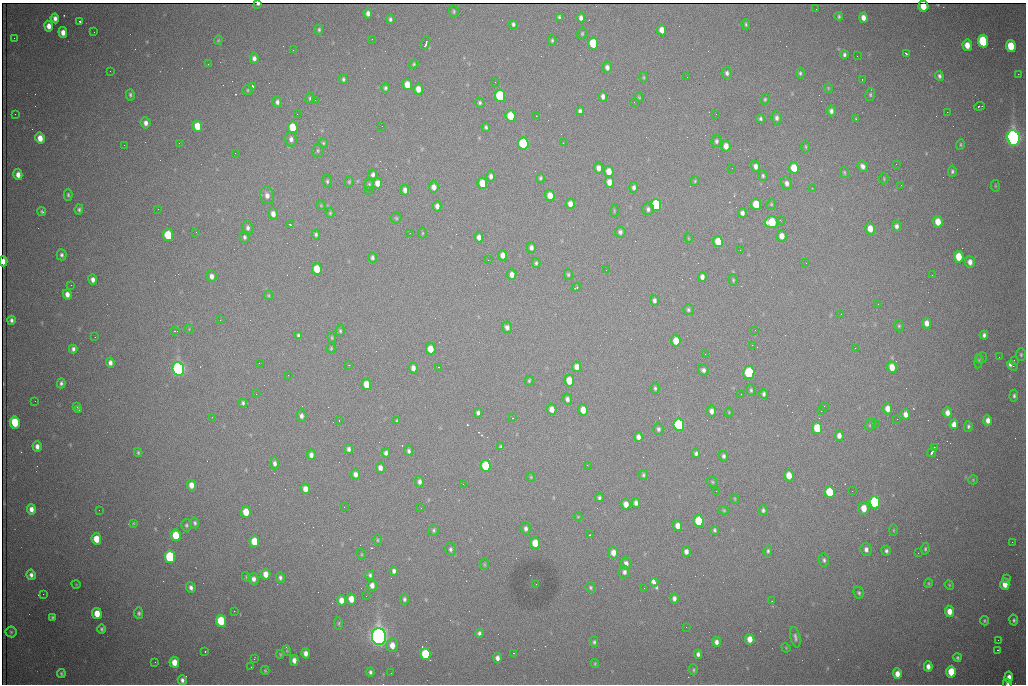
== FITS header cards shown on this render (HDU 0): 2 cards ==
NAXIS1  =                 1024 /fastest changing axis
NAXIS2  =                  682 /next to fastest changing axis

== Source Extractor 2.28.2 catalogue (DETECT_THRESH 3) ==
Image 1024 x 682 px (HDU 0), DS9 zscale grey, 1 PNG px = 1 image px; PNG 1028 x 686 px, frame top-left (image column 1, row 682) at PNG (2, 3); each listed source drawn as its Kron ellipse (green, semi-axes under 4 px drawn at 4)
Background 2110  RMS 28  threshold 83.1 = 3 sigma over >= 5 px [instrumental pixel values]
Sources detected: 414; all 414 listed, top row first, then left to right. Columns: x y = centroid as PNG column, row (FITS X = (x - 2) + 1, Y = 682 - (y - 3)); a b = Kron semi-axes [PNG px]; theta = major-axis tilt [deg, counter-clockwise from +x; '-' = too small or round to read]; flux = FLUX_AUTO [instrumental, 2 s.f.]
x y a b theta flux
258 4 3 3 - 3.2e+03
923 6 5 5 - 3.9e+04
816 9 2 2 - 1.1e+03
454 11 6 5 - 2.7e+03
368 13 5 4 - 8.2e+03
839 16 4 3 - 2.7e+03
559 17 4 3 - 3.3e+03
55 18 5 4 - 7.8e+03
581 18 5 4 - 7.7e+03
863 18 5 4 - 1.1e+04
390 19 4 3 - 4.0e+03
80 21 3 2 - 4.5e+03
513 24 4 3 - 4.0e+03
746 24 5 3 - 2.4e+03
49 26 5 4 - 1.2e+04
319 30 5 4 - 2.9e+03
662 30 5 4 - 1.7e+04
63 32 5 4 - 1.3e+04
94 32 2 2 - 1.3e+03
582 34 6 4 75 2.7e+03
14 38 2 2 - 1.5e+03
372 39 2 2 - 1.1e+03
218 40 5 3 - 2.1e+03
552 40 5 4 - 2.9e+03
983 41 6 5 - 1.3e+05
426 43 7 3 74 9.6e+03
593 43 6 5 - 9.8e+04
967 45 5 4 - 2.0e+04
1011 46 6 5 - 5.7e+04
293 50 2 2 - 8.7e+02
906 53 4 2 - 3.7e+03
844 55 4 3 - 4.1e+03
857 56 2 2 - 2.1e+03
254 58 5 4 - 6.8e+03
208 64 2 2 - 3.0e+03
414 64 5 4 - 2.2e+03
607 67 6 5 - 7.6e+03
110 71 2 2 - 8.1e+02
727 73 6 5 - 5.0e+03
800 73 5 4 - 3.2e+03
1018 74 2 2 - 1.5e+04
939 76 5 4 - 4.5e+03
644 77 5 3 - 2.3e+03
687 77 2 2 - 9.3e+02
343 79 5 4 - 3.5e+03
862 79 3 2 - 3.8e+03
495 82 2 2 - 8.9e+02
407 84 5 4 - 2.8e+04
252 86 3 3 - 1.1e+05
385 88 5 4 - 4.0e+03
828 88 5 4 - 2.1e+03
418 89 5 4 - 1.5e+04
248 90 5 4 - 2.4e+03
130 95 5 4 - 3.7e+03
870 95 6 5 - 3.4e+03
500 96 6 5 - 1.9e+05
603 96 5 4 - 6.8e+03
639 97 5 3 - 2.3e+03
310 98 6 4 80 3.4e+03
765 99 5 4 - 2.6e+03
315 100 2 2 - 1.3e+03
277 102 5 4 - 5.9e+03
634 102 2 2 - 9.2e+02
480 103 5 4 - 3.5e+03
980 106 5 2 - 2.4e+03
580 111 4 4 - 4.7e+03
831 111 5 4 - 6.5e+03
947 112 2 2 - 3.0e+03
15 114 2 2 - 8.3e+02
297 114 2 2 - 2.4e+03
716 114 2 2 - 7.9e+02
510 116 6 5 - 6.2e+04
536 116 2 2 - 8.6e+02
777 118 6 5 - 5.9e+03
760 119 4 3 - 3.6e+03
856 119 3 3 - 1.7e+03
146 123 5 5 - 8.8e+03
197 126 6 5 - 3.6e+04
382 126 3 2 - 1.5e+03
486 127 4 3 - 3.4e+03
293 128 6 5 - 8.2e+04
40 138 5 4 - 2.0e+04
1013 138 8 6 -82 1.3e+06
291 139 7 6 - 8.1e+03
716 141 6 5 - 4.5e+03
179 143 3 2 - 4.1e+03
323 143 4 4 - 2.5e+03
563 143 2 2 - 9.6e+02
523 144 6 5 - 2.4e+05
124 145 3 2 - 1.9e+03
960 145 5 3 - 2.2e+03
726 146 5 4 - 1.4e+04
806 147 6 3 -89 2.3e+03
318 151 6 5 - 3.3e+03
235 153 2 2 - 1.3e+03
896 164 3 2 - 1.3e+03
755 166 5 4 - 8.5e+03
862 166 6 5 - 7.6e+03
599 168 5 4 - 9.9e+03
732 168 2 2 - 7.0e+02
794 168 6 5 - 3.9e+04
609 171 5 4 - 2.2e+04
952 171 5 4 - 3.6e+03
844 172 6 4 -75 2.6e+03
373 174 5 4 - 5.1e+03
18 175 5 4 - 1.3e+04
491 176 5 4 - 6.8e+03
763 176 5 4 - 3.4e+03
540 178 4 4 - 3.2e+03
884 179 5 4 - 2.3e+03
327 181 6 4 -81 3.3e+03
695 181 5 4 - 2.2e+03
349 182 5 4 - 2.5e+03
609 182 5 4 - 1.5e+04
378 183 5 4 - 1.8e+04
482 183 6 5 - 3.6e+04
787 183 7 5 -73 8.4e+03
369 185 6 5 - 3.3e+03
901 185 2 2 - 1.7e+03
995 186 6 3 -82 1.9e+03
434 187 5 5 - 1.1e+04
634 187 5 4 - 5.3e+03
812 188 3 2 - 3.5e+03
368 190 2 2 - 8.6e+03
405 190 5 4 - 8.9e+03
68 195 6 4 90 3.1e+03
267 195 9 6 -79 1.0e+04
550 195 5 4 - 2.3e+04
570 204 5 4 - 1.4e+04
756 204 6 5 - 4.4e+04
771 204 5 4 - 2.5e+03
321 205 4 4 - 1.8e+03
656 205 6 5 - 2.2e+05
437 206 5 4 - 8.8e+03
79 209 5 4 - 3.6e+03
158 209 2 2 - 8.2e+02
648 209 6 5 - 5.0e+03
614 211 6 3 89 1.8e+03
42 212 4 4 - 2.7e+03
330 213 5 4 - 2.6e+03
742 213 5 4 - 6.4e+03
273 214 6 5 - 9.6e+03
396 218 5 5 - 2.8e+03
780 220 3 2 - 2.5e+03
772 222 6 6 - 8.2e+04
938 222 6 5 - 2.7e+04
290 224 3 3 - 7.7e+03
896 226 5 4 - 6.3e+03
248 228 7 5 -83 5.2e+03
870 229 6 4 -75 2.3e+04
196 232 2 2 - 9.1e+02
620 232 5 5 - 5.5e+03
410 233 2 2 - 7.7e+02
423 233 5 3 - 2.1e+03
316 234 5 4 - 3.6e+03
168 235 6 5 - 8.3e+04
782 236 5 5 - 1.5e+04
244 237 6 5 - 3.9e+03
479 237 5 4 - 1.1e+04
688 238 5 3 - 1.5e+03
718 241 5 5 - 3.9e+04
531 248 5 4 - 6.3e+03
740 250 2 2 - 1.1e+03
61 255 5 5 - 4.3e+03
503 255 5 4 - 1.0e+04
959 257 6 5 - 4.0e+04
372 258 5 4 - 4.5e+03
488 260 3 2 - 2.2e+03
3 261 5 3 - 1.4e+04
970 262 6 5 - 1.0e+04
536 263 5 4 - 3.4e+03
806 263 2 2 - 1.1e+03
317 269 6 5 - 4.4e+04
606 270 2 2 - 1.1e+03
568 274 6 4 -74 2.8e+03
512 275 5 4 - 1.0e+04
932 275 2 2 - 1.1e+03
212 276 5 5 - 8.1e+03
702 277 5 4 - 7.6e+03
93 279 5 4 - 7.9e+03
733 280 6 4 -89 2.5e+03
71 285 2 2 - 7.0e+03
576 288 4 3 - 2.6e+03
67 294 5 4 - 1.1e+04
268 295 5 4 - 2.2e+03
654 300 5 4 - 5.6e+03
878 304 2 2 - 1.3e+03
688 310 5 5 - 3.5e+03
841 314 2 2 - 2.6e+03
11 320 4 4 - 5.2e+03
220 320 2 2 - 1.1e+03
927 323 5 4 - 1.3e+04
899 326 5 4 - 2.7e+03
507 327 6 5 - 7.2e+03
189 329 4 4 - 1.7e+03
755 330 2 2 - 1.4e+03
175 331 4 2 - 2.3e+03
340 331 6 4 -86 3.2e+03
298 335 4 3 - 3.9e+03
984 335 4 4 - 5.0e+03
95 337 2 2 - 1.0e+03
332 337 5 4 - 2.5e+03
676 341 5 5 - 3.0e+04
752 345 2 2 - 4.4e+03
331 348 5 4 - 2.2e+03
855 348 2 2 - 7.7e+02
73 349 4 4 - 5.0e+03
431 349 6 5 - 2.8e+04
705 354 2 2 - 7.6e+02
1021 355 6 5 - 3.5e+03
999 357 2 2 - 8.5e+02
981 358 6 5 - 2.5e+03
1014 360 3 2 - 2.5e+03
979 361 7 4 82 2.7e+03
110 363 5 4 - 7.2e+03
259 363 3 2 - 1.8e+03
349 365 2 2 - 9.3e+02
1012 366 5 3 - 2.4e+04
438 367 3 2 - 9.3e+02
577 367 5 4 - 1.4e+04
892 367 6 5 - 2.3e+04
413 368 5 4 - 9.7e+03
178 369 7 5 -81 9.5e+05
703 370 5 5 - 5.7e+03
749 372 6 5 - 1.5e+05
288 375 2 2 - 1.5e+03
529 381 5 3 - 2.8e+03
569 381 6 5 - 3.7e+04
61 383 5 4 - 4.3e+03
366 384 5 5 - 3.3e+04
655 388 5 3 - 3.4e+03
751 390 6 4 -89 3.5e+03
256 394 2 2 - 1.7e+03
741 394 2 2 - 9.1e+02
764 394 4 3 - 4.3e+03
1014 396 6 4 86 4.0e+03
567 399 6 4 -81 6.1e+03
35 401 3 2 - 1.4e+03
243 403 4 3 - 3.6e+03
76 406 4 2 - 2.5e+03
824 406 2 2 - 8.6e+02
79 409 3 2 - 1.9e+03
552 409 5 5 - 1.4e+04
888 409 6 4 -88 1.5e+04
583 410 5 4 - 2.4e+04
712 411 5 4 - 9.4e+03
821 411 2 2 - 8.7e+02
729 412 4 4 - 1.6e+03
478 413 5 4 - 5.2e+03
947 413 5 4 - 1.2e+04
905 414 5 4 - 1.1e+04
301 416 6 5 - 6.5e+03
212 417 2 2 - 7.9e+02
513 418 3 3 - 1.6e+03
897 419 2 2 - 1.0e+03
988 420 5 4 - 1.1e+04
339 421 2 2 - 1.8e+03
397 421 4 3 - 2.5e+03
15 422 6 5 - 8.2e+04
875 423 3 2 - 1.9e+03
954 424 4 4 - 2.1e+04
679 425 6 5 - 4.3e+05
870 425 6 5 - 3.1e+03
968 426 5 4 - 3.6e+03
817 428 6 5 - 7.2e+04
658 429 6 5 - 4.2e+03
839 436 5 4 - 1.0e+04
638 437 5 4 - 8.9e+03
37 446 5 4 - 9.1e+03
501 446 4 4 - 2.6e+03
934 447 3 3 - 2.4e+03
349 449 5 4 - 6.0e+03
409 451 5 4 - 4.8e+03
138 452 4 3 - 2.4e+03
932 452 4 3 - 5.9e+03
386 453 4 4 - 6.3e+03
696 453 4 4 - 4.3e+03
311 455 5 4 - 8.0e+03
723 456 5 4 - 4.1e+03
275 463 6 4 -88 5.8e+03
587 465 2 2 - 5.9e+03
486 466 6 5 - 9.8e+04
380 468 5 4 - 8.2e+03
355 474 5 4 - 9.0e+03
643 475 5 4 - 3.1e+03
789 475 6 4 -78 2.5e+04
531 477 4 4 - 2.0e+03
973 480 5 4 - 2.1e+03
419 482 5 4 - 6.1e+03
712 482 6 4 -24 2.5e+03
463 484 3 2 - 1.3e+03
191 485 5 4 - 1.4e+04
305 489 5 4 - 1.3e+04
716 491 2 2 - 2.0e+03
852 491 2 2 - 1.4e+03
830 492 6 5 - 8.8e+04
599 498 4 3 - 3.9e+03
735 499 5 3 - 1.6e+03
875 502 6 5 - 3.3e+05
636 503 5 4 - 6.8e+03
626 504 5 4 - 1.5e+04
344 507 2 2 - 4.1e+03
421 508 3 3 - 8.5e+02
864 508 6 5 - 2.6e+04
31 509 5 4 - 1.1e+04
99 510 2 2 - 8.6e+02
724 510 5 4 - 2.1e+03
763 510 5 4 - 3.9e+03
246 512 6 5 - 3.5e+04
578 517 4 4 - 1.7e+03
699 521 6 5 - 1.1e+05
133 523 3 3 - 1.7e+03
195 523 5 4 - 4.0e+03
186 525 6 5 - 3.6e+03
678 526 5 4 - 1.4e+04
526 528 6 4 -88 6.0e+03
434 530 6 5 - 3.2e+03
714 530 4 3 - 2.9e+03
894 530 5 3 - 2.1e+03
176 535 6 5 - 5.1e+04
590 535 4 2 - 2.0e+03
96 539 6 5 - 3.2e+04
377 540 5 3 - 2.1e+03
254 541 6 5 - 4.3e+04
1012 542 2 2 - 9.2e+02
535 543 6 5 - 3.2e+04
451 549 7 5 -77 4.6e+03
866 549 6 5 - 7.8e+03
925 549 6 4 81 3.0e+03
768 551 5 4 - 3.3e+03
886 551 5 5 - 4.9e+03
686 552 5 4 - 8.1e+03
613 553 6 5 - 1.5e+04
918 553 2 2 - 1.1e+03
361 554 5 3 - 1.6e+03
170 557 6 5 - 2.1e+05
824 560 7 5 -81 4.4e+03
626 563 6 5 - 9.3e+03
484 564 5 5 - 2.4e+03
394 571 4 4 - 5.6e+03
624 572 6 5 - 6.1e+03
266 574 5 4 - 1.8e+04
31 575 5 4 - 7.2e+03
370 575 4 3 - 3.6e+03
246 577 5 4 - 2.3e+03
280 577 5 4 - 5.0e+03
1007 578 3 2 - 3.1e+03
254 579 5 5 - 7.6e+03
654 583 4 3 - 1.1e+05
928 583 5 4 - 2.5e+03
76 584 4 3 - 1.3e+03
536 584 2 2 - 1.1e+03
1005 584 6 4 -88 2.0e+04
372 585 5 4 - 9.9e+03
949 585 5 4 - 2.0e+03
191 587 5 4 - 6.7e+03
590 587 5 4 - 2.9e+03
644 588 2 2 - 1.1e+03
859 593 6 5 - 3.5e+03
43 594 2 2 - 9.8e+03
366 596 2 2 - 7.8e+02
674 598 5 4 - 6.2e+03
351 599 5 4 - 2.3e+04
404 599 5 4 - 4.3e+03
341 600 5 4 - 1.5e+04
772 601 2 2 - 9.9e+02
234 611 2 2 - 1.2e+03
949 611 5 4 - 1.8e+04
97 613 5 5 - 2.9e+04
139 613 5 4 - 3.9e+03
53 617 4 3 - 3.2e+03
1014 620 5 4 - 3.4e+03
221 621 6 5 - 9.0e+04
984 621 5 4 - 2.6e+03
339 623 6 3 -83 2.1e+03
686 627 2 2 - 1.0e+03
102 629 5 4 - 3.6e+03
11 632 5 5 - 2.9e+03
479 633 4 4 - 4.6e+03
379 636 8 7 - 1.8e+06
795 637 10 5 -77 5.8e+03
750 639 5 4 - 2.1e+04
998 640 2 2 - 1.2e+03
594 642 5 4 - 3.6e+03
716 642 5 4 - 7.5e+03
392 645 7 5 -88 1.8e+04
786 648 5 3 - 1.6e+03
997 650 3 2 - 1.9e+03
205 651 2 2 - 1.4e+03
287 651 5 3 - 1.8e+03
306 653 5 4 - 9.9e+03
513 653 2 2 - 1.0e+03
280 654 4 3 - 2.0e+03
425 654 6 5 - 1.2e+05
698 654 5 4 - 5.6e+03
957 657 4 3 - 3.2e+03
497 658 5 4 - 8.3e+03
254 659 3 2 - 6.2e+03
294 660 5 4 - 1.0e+04
155 662 2 2 - 1.1e+03
174 662 5 5 - 2.0e+04
595 664 4 4 - 1.9e+03
928 666 5 4 - 9.8e+03
251 667 2 2 - 9.3e+02
265 670 4 3 - 2.3e+03
693 670 5 4 - 2.6e+03
370 672 4 3 - 4.2e+03
951 672 6 5 - 6.0e+04
61 673 4 4 - 3.3e+03
391 673 2 2 - 8.2e+02
897 674 5 4 - 1.6e+04
1009 677 6 4 85 1.3e+04
182 680 5 4 - 6.1e+03
1007 683 4 4 - 4.2e+03
At the frame edge (FLAGS 8, measured only in part): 4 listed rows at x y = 258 4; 923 6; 3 261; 1007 683